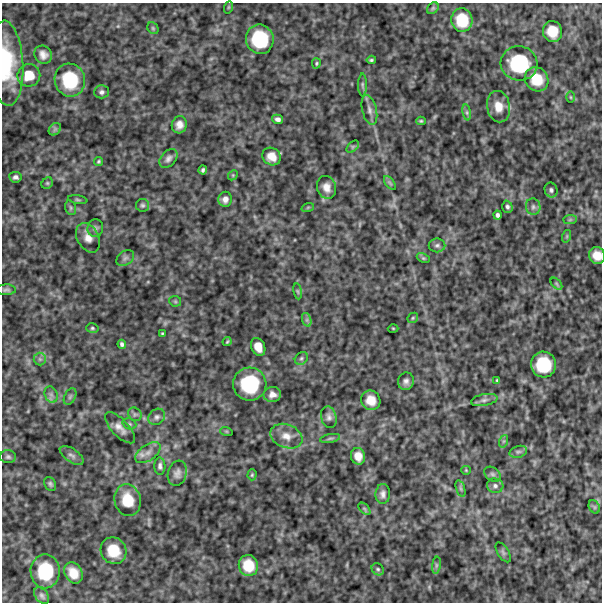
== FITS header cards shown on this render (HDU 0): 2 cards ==
NAXIS1  =                  600
NAXIS2  =                  600

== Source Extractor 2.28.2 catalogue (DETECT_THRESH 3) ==
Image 600 x 600 px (HDU 0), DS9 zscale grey, 1 PNG px = 1 image px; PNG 604 x 604 px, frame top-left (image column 1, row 600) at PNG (2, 3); each listed source drawn as its Kron ellipse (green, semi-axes under 4 px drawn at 4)
Background 486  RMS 120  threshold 374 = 3 sigma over >= 5 px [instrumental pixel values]
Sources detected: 108; all 108 listed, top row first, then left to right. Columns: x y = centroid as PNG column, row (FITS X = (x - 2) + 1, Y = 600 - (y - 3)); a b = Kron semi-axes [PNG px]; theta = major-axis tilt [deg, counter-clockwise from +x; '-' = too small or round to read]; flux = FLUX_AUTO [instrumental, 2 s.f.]
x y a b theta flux
229 7 6 4 71 8300
433 8 6 5 - 15000
462 20 12 10 -78 210000
153 28 6 5 - 13000
552 31 10 9 - 140000
260 39 15 13 -72 420000
43 55 9 8 - 54000
371 60 4 3 - 13000
6 63 42 17 -87 530000
316 63 5 4 - 11000
519 63 18 17 - 510000
29 75 11 11 - 150000
537 79 12 11 - 170000
70 80 17 15 -73 380000
362 85 11 4 -90 20000
101 92 7 6 - 25000
570 97 5 3 - 8100
498 107 16 11 -80 110000
369 110 15 7 -77 46000
467 112 8 4 -82 17000
278 119 5 4 - 27000
421 121 5 4 - 11000
179 125 9 7 74 54000
55 129 7 5 46 19000
353 147 7 4 45 14000
272 156 9 8 - 82000
168 159 11 7 49 32000
98 161 4 4 - 11000
203 170 4 3 - 15000
233 175 5 4 - 10000
15 177 6 5 - 24000
47 183 6 5 - 12000
390 183 8 4 -53 16000
327 187 12 9 -72 65000
551 190 7 6 - 22000
225 199 7 6 - 43000
78 200 10 3 -9 12000
142 205 6 6 - 18000
308 207 6 4 19 9500
507 207 6 5 - 20000
533 207 8 7 - 27000
71 208 7 5 -74 16000
497 215 4 3 - 20000
570 220 7 4 1 14000
95 228 9 8 - 26000
567 236 6 4 72 11000
88 238 16 10 -61 73000
437 245 8 7 - 23000
597 255 9 8 - 88000
125 258 10 7 34 26000
423 258 7 4 -25 13000
556 284 7 4 -46 12000
6 290 9 5 1 22000
298 291 8 4 -81 12000
175 301 6 5 - 13000
413 318 6 4 46 11000
307 320 7 4 -72 20000
92 328 6 5 - 14000
393 328 5 3 - 7300
162 333 3 2 - 7700
227 342 5 3 - 10000
122 344 4 4 - 20000
258 347 9 6 -67 81000
301 358 7 6 - 18000
40 359 6 6 - 22000
543 365 13 12 - 330000
497 380 3 3 - 9600
406 381 9 8 - 34000
250 384 16 16 - 490000
51 395 8 6 -69 27000
272 395 9 7 9 53000
70 397 9 5 63 19000
371 400 10 9 - 99000
484 400 13 6 10 34000
135 414 7 6 - 21000
157 417 9 7 45 28000
329 417 11 7 -76 34000
129 424 7 5 -21 16000
120 428 20 8 -46 66000
226 431 6 4 -18 8000
286 436 16 11 -21 92000
330 438 10 4 11 17000
504 441 6 4 71 13000
518 452 9 5 17 24000
148 453 14 8 35 59000
72 455 14 6 -34 35000
358 456 8 7 - 71000
8 457 8 6 -2 21000
160 466 8 5 -88 26000
466 470 4 4 - 8100
177 473 13 9 73 45000
493 474 9 6 -39 24000
252 475 5 4 - 11000
50 484 7 5 -60 19000
495 486 8 7 - 30000
461 488 8 3 -71 16000
383 494 10 7 87 36000
128 500 16 13 -76 200000
594 507 7 5 -60 17000
364 509 7 4 -45 14000
113 551 13 12 - 200000
503 552 11 5 -57 18000
436 565 9 4 82 18000
248 566 10 9 - 170000
378 569 6 5 - 16000
45 571 17 14 -90 390000
73 573 11 8 -60 110000
42 596 9 6 -52 24000
At the frame edge (FLAGS 8, measured only in part): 2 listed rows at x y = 6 63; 597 255